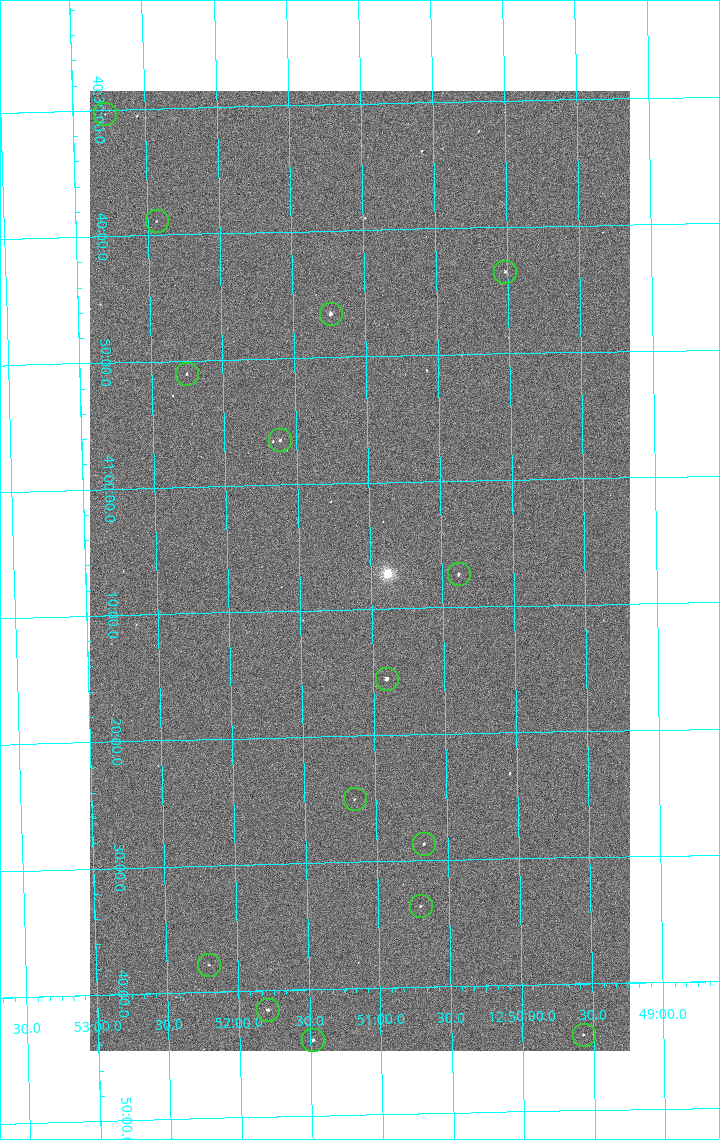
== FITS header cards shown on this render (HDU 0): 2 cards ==
NAXIS1  =                 1080 / length of data axis 1
NAXIS2  =                 1920 / length of data axis 2

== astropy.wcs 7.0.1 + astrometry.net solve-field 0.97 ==
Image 1080 x 1920 px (HDU 0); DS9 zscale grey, zoomed out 1/2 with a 90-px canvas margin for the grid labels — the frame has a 2x2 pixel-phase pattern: the four 2x2 pixel phases sit at different levels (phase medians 999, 846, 794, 996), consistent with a one-shot-colour (mosaic) sensor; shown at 1/2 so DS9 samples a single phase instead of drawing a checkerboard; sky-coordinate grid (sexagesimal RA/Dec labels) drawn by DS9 from the SOLVED WCS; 15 Tycho-2 reference stars matched to detected sources circled (green)
Header WCS: none
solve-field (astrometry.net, Tycho-2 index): SOLVED blind (the file carries no WCS)
Solved WCS: RA---TAN-SIP/DEC--TAN-SIP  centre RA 12:51:05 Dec +41:07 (192.77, +41.12 deg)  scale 2.38 arcsec/px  FOV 42.8' x 76.0'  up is -179 deg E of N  parity flipped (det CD > 0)
(file carries no celestial WCS; the grid is the blind solution)
Tycho-2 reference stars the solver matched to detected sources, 15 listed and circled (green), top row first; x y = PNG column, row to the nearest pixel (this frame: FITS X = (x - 90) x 2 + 1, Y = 1920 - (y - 91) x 2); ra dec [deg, ICRS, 3 dp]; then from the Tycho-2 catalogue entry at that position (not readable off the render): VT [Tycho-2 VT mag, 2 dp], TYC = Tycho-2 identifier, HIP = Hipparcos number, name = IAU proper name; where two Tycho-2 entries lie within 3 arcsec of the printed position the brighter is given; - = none
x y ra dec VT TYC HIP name
105 114 193.194 +40.505 12.48 3021-1340-1 - -
156 222 193.109 +40.648 12.32 3021-1216-1 - -
505 272 192.504 +40.725 11.86 3021-1162-1 - -
330 314 192.810 +40.776 9.69 3021-1108-1 - -
186 374 193.064 +40.851 11.36 3021-1025-1 - -
280 440 192.903 +40.941 11.82 3021-941-1 - -
458 574 192.596 +41.123 11.21 3021-53-1 - -
386 679 192.726 +41.259 9.76 3023-213-1 62700 -
354 800 192.787 +41.417 12.26 3023-139-1 - -
424 844 192.667 +41.478 11.08 3023-113-1 - -
420 906 192.675 +41.560 11.35 3023-88-1 - -
209 965 193.051 +41.631 12.16 3023-47-1 - -
268 1010 192.949 +41.692 10.25 3023-19-1 - -
584 1035 192.392 +41.734 11.39 3023-243-1 - -
313 1040 192.870 +41.734 10.72 3023-898-1 - -